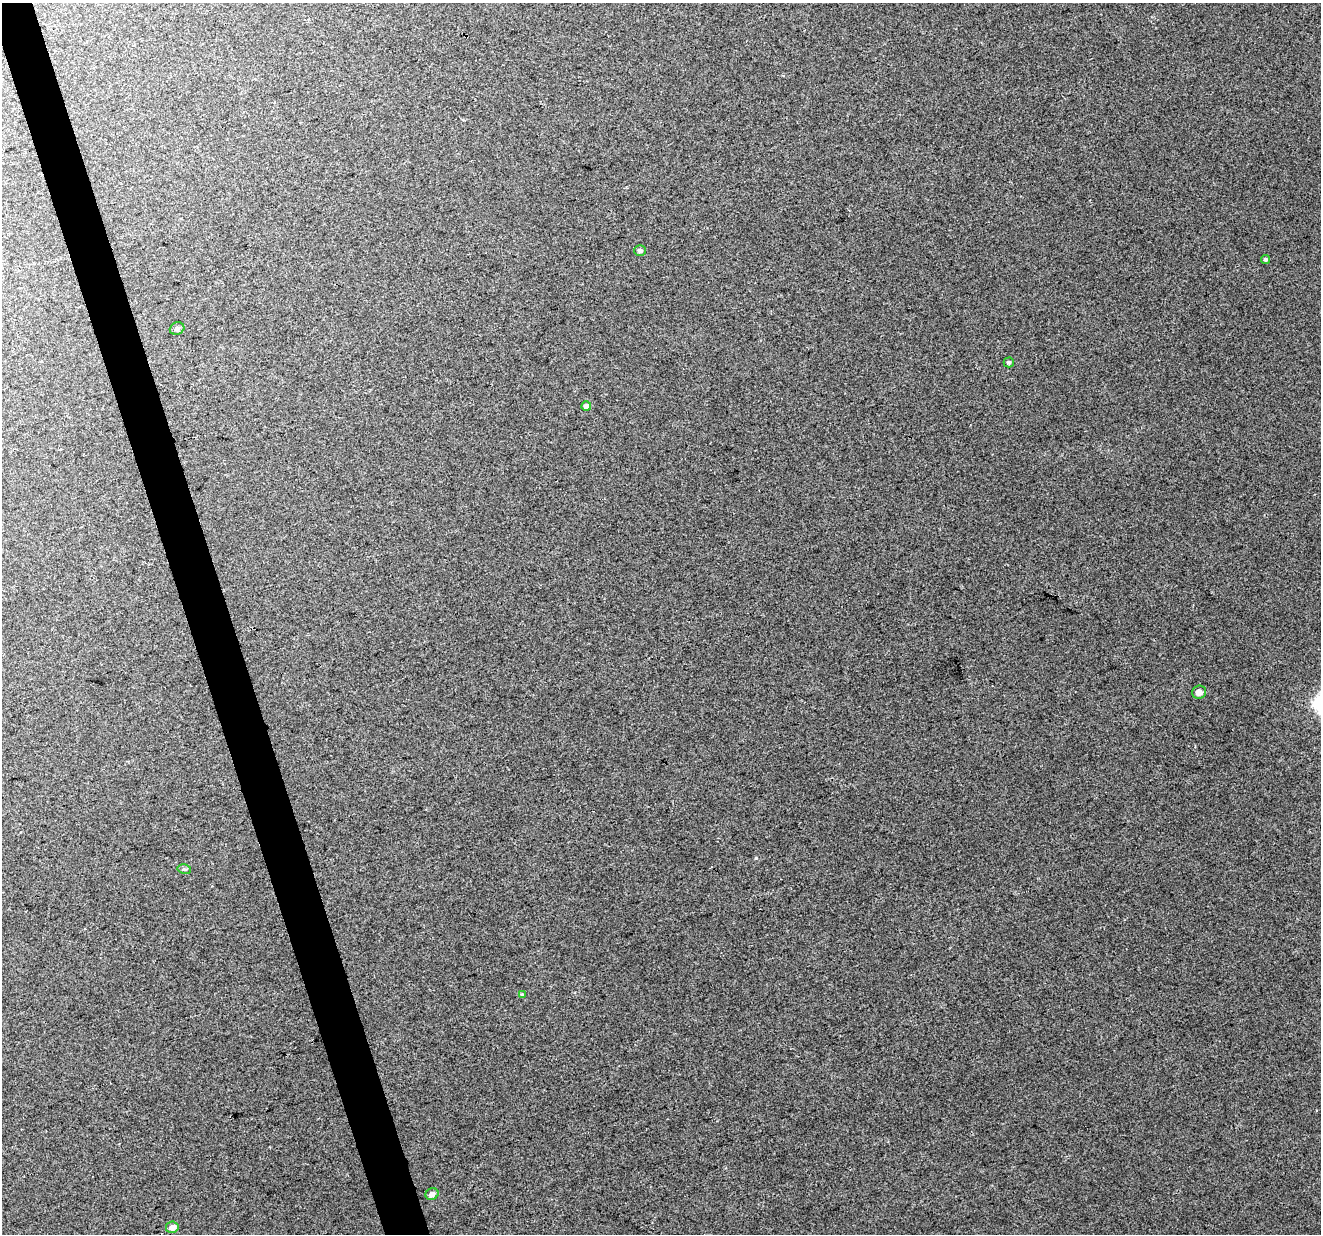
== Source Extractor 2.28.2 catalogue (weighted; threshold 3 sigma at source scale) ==
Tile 11 of 4 x 4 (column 3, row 3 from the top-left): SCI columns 2639-3957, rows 1287-2518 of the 5276 x 5088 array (HDU 1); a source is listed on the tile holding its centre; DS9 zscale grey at full resolution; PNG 1323 x 1236 px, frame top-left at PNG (2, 3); each listed source drawn as its Kron ellipse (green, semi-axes under 4 px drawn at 4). Shown black and unused: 3% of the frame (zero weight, under 2 of 3 exposures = <1% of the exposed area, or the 3 px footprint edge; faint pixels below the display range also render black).
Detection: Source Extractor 2.28.2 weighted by HDU 2 'WHT'; one run over the whole footprint, this tile lists its part. Background 0.0181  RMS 0.0066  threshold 0.0297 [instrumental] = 3 sigma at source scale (4.5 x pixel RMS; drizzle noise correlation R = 1.50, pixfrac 1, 0.0396/0.0396 arcsec/px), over >= 5 px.
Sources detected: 10; all 10 listed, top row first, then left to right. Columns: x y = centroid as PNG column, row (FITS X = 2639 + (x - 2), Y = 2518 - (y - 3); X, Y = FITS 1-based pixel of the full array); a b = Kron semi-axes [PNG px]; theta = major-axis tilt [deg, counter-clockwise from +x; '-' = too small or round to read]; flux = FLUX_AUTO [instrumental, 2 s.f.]
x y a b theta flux
640 251 6 5 - 1.5
1265 259 4 4 - 0.94
177 329 7 6 - 1.7
1009 362 5 5 - 1
586 406 5 4 - 3.4
1199 692 7 6 - 3.7
184 869 7 4 -11 1.1
522 994 4 3 - 0.95
432 1194 7 5 27 2.9
172 1227 6 5 - 3.3
Unlisted compact peaks at least as high as the median listed source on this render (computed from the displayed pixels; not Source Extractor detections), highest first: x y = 756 858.